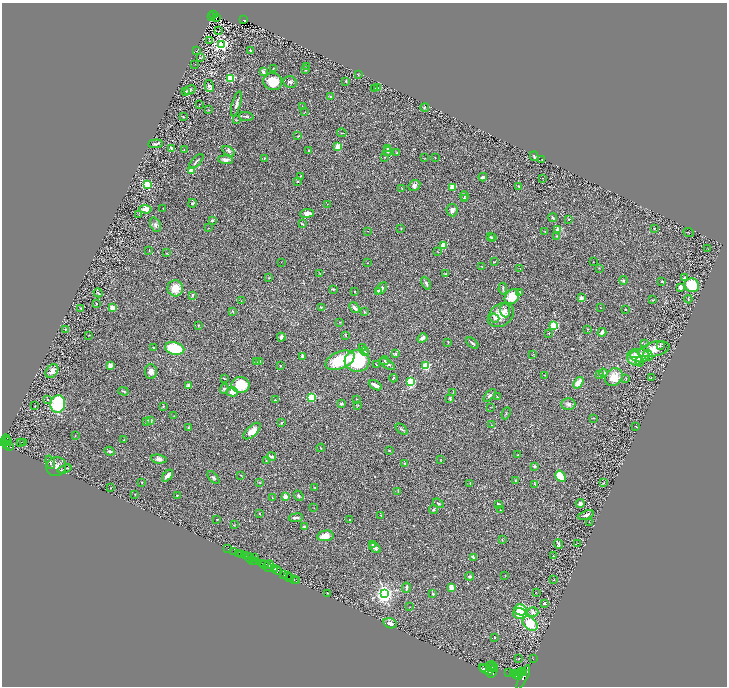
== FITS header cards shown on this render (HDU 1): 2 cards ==
NAXIS1  =                 1449
NAXIS2  =                 1368

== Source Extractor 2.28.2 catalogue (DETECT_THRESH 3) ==
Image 1449 x 1368 px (HDU 1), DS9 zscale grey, zoomed out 1/2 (1 PNG px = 2 x 2 image px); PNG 729 x 688 px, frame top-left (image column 1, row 1367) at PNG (2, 3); each listed source drawn as its Kron ellipse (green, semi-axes under 4 px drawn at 4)
Background 0.395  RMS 0.028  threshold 0.0851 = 3 sigma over >= 5 px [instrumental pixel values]
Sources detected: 368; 36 cannot appear on this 1/2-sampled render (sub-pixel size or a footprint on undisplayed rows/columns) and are neither listed nor drawn; the other 332 listed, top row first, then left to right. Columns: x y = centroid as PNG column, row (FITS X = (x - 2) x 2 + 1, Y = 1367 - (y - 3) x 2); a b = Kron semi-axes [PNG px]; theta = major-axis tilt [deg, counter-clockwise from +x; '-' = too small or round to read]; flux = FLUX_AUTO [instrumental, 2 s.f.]
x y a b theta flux
213 15 3 2 - 65
212 17 2 1 - 3.1
217 17 2 1 - 1.9
244 20 3 2 - 39
218 31 2 1 - 46
209 41 2 1 - 2.4
222 44 4 3 - 1100
250 50 4 2 - 5.8
197 51 2 2 - 1.8
200 58 4 2 - 2.3
195 64 2 1 - 1.6
306 66 3 2 - 3.4
273 68 3 2 - 3.3
305 69 2 2 - 14
263 72 3 3 - 13
358 75 3 2 - 2.2
230 78 3 3 - 450
346 81 3 3 - 4.4
273 82 9 8 - 83
290 82 7 5 -21 16
209 86 6 4 -76 11
375 88 2 1 - 1.4
378 88 2 1 - 2.7
190 90 6 3 30 8.5
186 91 3 2 - 3.7
331 97 3 3 - 9.9
200 104 2 1 - 1.2
236 104 13 3 75 16
302 107 2 2 - 4.3
425 107 4 2 - 4.3
209 110 2 1 - 1.3
305 112 2 1 - 1.5
246 116 7 3 -4 8.2
183 117 2 2 - 9.3
237 120 3 2 - 2.6
342 133 5 2 - 3.4
298 136 3 2 - 2.6
155 144 7 3 5 10
338 147 2 2 - 170
171 148 4 3 - 9.2
388 149 3 3 - 6.6
184 150 2 2 - 2.2
309 150 3 2 - 5
228 151 7 3 -33 8.9
388 151 4 3 - 14
397 153 3 3 - 6
534 156 5 2 - 11
384 157 2 2 - 1.8
435 157 2 1 - 2.2
264 158 3 2 - 2.6
425 158 2 2 - 1.9
542 159 2 1 - 2.5
225 160 7 3 -4 18
196 161 9 2 47 9.1
191 170 2 2 - 70
301 176 2 2 - 1.9
483 177 4 3 - 11
542 178 2 1 - 1.6
297 182 3 3 - 4.6
147 185 3 2 - 650
414 185 6 5 - 16
519 186 4 2 - 3.7
452 187 3 3 - 200
402 188 2 2 - 2.3
464 196 5 3 - 6.3
464 198 3 2 - 3.9
192 203 4 3 - 4.9
327 204 2 2 - 2.6
163 208 2 2 - 1.6
145 209 6 4 -6 47
452 210 6 5 - 16
307 213 7 4 7 33
139 215 3 2 - 3.8
553 218 4 2 - 8.3
212 220 2 2 - 35
569 220 3 2 - 2.7
302 224 3 1 - 4.4
155 225 7 5 -68 18
209 228 2 2 - 1.8
401 228 2 2 - 1.9
654 228 2 2 - 5.9
558 230 3 2 - 160
368 231 2 1 - 1.4
545 231 2 2 - 2.1
688 233 5 1 - 3.1
556 236 3 2 - 2.9
490 237 3 2 - 7.1
492 238 4 2 - 9.1
443 245 2 2 - 200
707 248 2 1 - 1.5
149 251 2 2 - 1.4
437 251 4 1 - 2
166 253 2 2 - 2.1
281 262 2 2 - 1.5
494 262 3 2 - 3.3
593 262 3 2 - 1.9
367 263 2 1 - 3.2
482 266 2 2 - 4
520 268 2 2 - 4.9
599 268 2 1 - 1.6
446 273 3 2 - 3.2
320 274 3 2 - 2
269 278 3 2 - 2.5
684 278 3 2 - 7.1
623 280 4 3 - 6.8
662 282 2 2 - 4.6
426 283 7 3 -62 9.8
692 285 7 6 - 160
681 287 2 2 - 91
175 288 8 7 - 68
382 288 7 4 51 14
333 289 3 2 - 5.3
503 289 6 2 84 6.6
354 291 2 2 - 2.7
378 291 2 2 - 59
98 293 4 2 - 9.2
520 293 4 3 - 5.5
192 295 3 2 - 5.1
512 297 8 6 44 120
581 298 2 2 - 62
688 299 4 3 - 4.3
652 300 3 2 - 3
241 301 2 2 - 2.8
97 303 2 2 - 4.6
321 307 2 2 - 10
600 307 2 2 - 1.6
81 308 2 1 - 2.3
112 308 3 3 - 64
354 308 6 3 -49 14
505 310 7 5 -84 19
625 310 2 2 - 2.1
233 311 3 2 - 2.8
364 312 3 2 - 4.2
501 315 14 10 38 98
494 318 5 4 - 11
340 322 2 2 - 1.8
198 325 4 3 - 3.8
553 326 3 3 - 390
65 329 3 2 - 3.4
587 329 3 2 - 3.3
602 332 4 3 - 23
549 333 3 3 - 3.9
89 335 4 1 - 1.8
346 335 3 1 - 2.6
281 337 4 2 - 18
422 338 5 3 - 19
448 342 3 2 - 2.8
472 343 7 2 -39 9.4
645 344 4 3 - 4.7
660 346 4 4 - 9.5
153 347 2 2 - 4.5
175 348 10 6 -13 250
363 348 2 2 - 12
654 349 16 7 14 75
365 352 4 2 - 5
395 353 4 3 - 8.2
634 354 5 4 - 13
533 355 3 1 - 1.6
648 355 5 4 - 12
303 356 2 2 - 41
640 356 9 6 -2 80
634 358 8 6 -45 76
340 360 15 8 22 210
260 361 4 2 - 6.9
357 361 12 10 -4 330
385 361 4 3 - 5.8
256 362 3 2 - 3.8
640 362 5 3 - 6.5
376 364 3 2 - 2.7
387 364 9 2 -32 9.9
110 366 2 2 - 130
280 366 2 2 - 15
426 366 3 3 - 380
52 371 8 5 51 32
151 372 7 6 - 29
603 373 4 3 - 7.7
599 374 3 3 - 8.3
545 375 3 2 - 2.7
614 377 9 8 - 75
651 377 2 1 - 1.5
224 378 3 2 - 2.6
393 378 4 3 - 7.4
626 378 2 2 - 2.3
411 381 4 3 - 290
578 383 6 4 56 63
241 385 9 8 - 130
375 385 7 2 -27 31
189 386 4 4 - 25
224 389 5 3 - 6.7
123 391 5 2 - 5.5
232 392 6 4 -3 32
453 392 3 2 - 2.3
490 395 8 3 49 9.9
311 397 3 3 - 400
497 397 3 2 - 2.4
357 399 2 1 - 2.7
450 399 4 3 - 6.5
48 400 3 2 - 4.2
275 400 2 2 - 7.6
58 404 9 7 76 320
341 404 4 3 - 9.1
568 404 7 6 - 19
358 405 3 2 - 3.7
35 406 2 1 - 1.4
163 406 4 2 - 3
490 407 3 2 - 1.8
506 413 6 3 67 6.2
174 416 2 1 - 1.7
593 418 3 2 - 2.7
150 420 2 2 - 88
146 422 3 2 - 4
282 423 3 3 - 7.2
491 425 2 2 - 2.2
635 426 3 1 - 2.2
189 428 4 3 - 4.2
402 429 7 3 -42 7.7
252 431 11 5 43 40
75 436 2 1 - 1.7
6 439 5 3 - 350
124 440 2 2 - 2.2
6 441 5 2 - 330
20 442 3 2 - 5.7
23 442 2 1 - 4.5
3 443 3 2 - 650
7 445 4 2 - 310
9 447 3 2 - 180
321 448 4 2 - 2.8
389 450 2 2 - 2.9
109 451 5 3 - 8.4
518 455 2 1 - 3.1
272 456 4 2 - 17
159 459 8 4 -8 19
440 460 2 2 - 2.2
266 461 2 1 - 1.4
50 462 7 2 -71 6.1
405 463 4 3 - 4.6
56 467 10 9 - 38
534 467 4 4 - 6.6
65 469 7 3 19 7.2
241 475 2 1 - 1.6
167 476 7 3 49 27
560 476 6 4 -57 140
213 478 7 3 -50 11
515 480 2 2 - 4.5
142 482 2 2 - 8
604 482 4 2 - 4
260 483 2 2 - 2.5
470 484 3 2 - 3.6
534 484 3 2 - 3.7
314 487 3 2 - 2.9
111 488 2 1 - 1.1
398 491 3 2 - 4
135 494 2 1 - 2.6
177 495 3 1 - 3.4
299 496 6 3 -51 6.3
272 497 2 2 - 1.9
285 497 2 2 - 110
438 503 6 3 -35 5.8
580 503 4 4 - 14
498 505 2 2 - 70
314 508 2 1 - 1.5
433 509 4 3 - 7.7
500 510 2 1 - 2
259 514 2 2 - 2.2
381 515 3 2 - 3.3
586 515 8 3 19 15
296 518 7 2 8 14
217 519 2 2 - 8.2
350 519 2 2 - 3.9
589 522 2 1 - 1.3
234 525 3 2 - 2.5
304 527 4 3 - 11
325 536 8 5 9 52
502 540 3 1 - 1.9
578 543 2 1 - 1.7
558 544 5 4 - 7.3
372 545 4 3 - 4.4
375 548 6 3 -34 15
227 549 2 1 - 6.6
234 551 2 1 - 46
238 553 2 1 - 120
242 555 2 1 - 370
245 556 3 2 - 43
553 556 3 2 - 3.4
473 557 4 2 - 7.6
250 558 5 2 - 80
254 558 2 1 - 160
252 560 2 1 - 49
255 561 2 1 - 420
263 563 4 2 - 550
269 564 4 2 - 320
264 565 2 2 - 180
268 567 5 2 - 310
275 569 3 2 - 530
277 571 5 2 - 600
284 574 3 2 - 500
287 575 4 2 - 590
470 576 4 3 - 11
505 576 3 2 - 2.1
290 577 2 1 - 220
294 580 2 1 - 26
554 580 2 1 - 1.6
296 581 2 1 - 32
451 587 4 3 - 37
406 588 5 3 - 13
536 592 2 1 - 1.3
327 593 2 2 - 4.7
384 594 4 3 - 3200
433 594 3 3 - 6.4
544 604 3 3 - 7.4
410 607 2 1 - 1.9
520 610 6 5 - 120
533 612 5 5 - 17
520 614 7 5 -16 87
390 623 7 5 -16 22
530 624 8 6 -43 150
494 637 3 2 - 2.7
519 659 2 2 - 4.2
533 659 2 1 - 9.8
490 666 5 2 - 2400
493 667 4 3 - 2400
483 669 3 2 - 2200
486 670 7 4 -33 7700
493 671 7 3 62 3100
521 671 3 2 - 1000
509 672 2 1 - 160
520 673 3 2 - 1300
524 673 3 2 - 1500
514 674 4 2 - 2600
516 674 4 2 - 4000
518 676 4 3 - 2100
523 677 13 3 65 4200
At the frame edge (FLAGS 8, measured only in part): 1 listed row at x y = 3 443
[36 sub-pixel or undisplayed-footprint detections neither listed nor drawn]